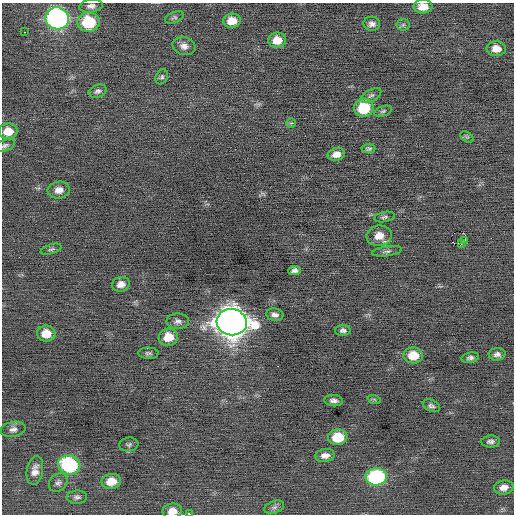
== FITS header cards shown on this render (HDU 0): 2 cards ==
NAXIS1  =                  512 / Axis length
NAXIS2  =                  512 / Axis length

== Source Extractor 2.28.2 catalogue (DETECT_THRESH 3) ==
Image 512 x 512 px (HDU 0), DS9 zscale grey, 1 PNG px = 1 image px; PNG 516 x 516 px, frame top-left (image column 1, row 512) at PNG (2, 3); each listed source drawn as its Kron ellipse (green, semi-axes under 4 px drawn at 4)
Background -0.0766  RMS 0.74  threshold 2.23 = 3 sigma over >= 5 px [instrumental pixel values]
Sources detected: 60; all 60 listed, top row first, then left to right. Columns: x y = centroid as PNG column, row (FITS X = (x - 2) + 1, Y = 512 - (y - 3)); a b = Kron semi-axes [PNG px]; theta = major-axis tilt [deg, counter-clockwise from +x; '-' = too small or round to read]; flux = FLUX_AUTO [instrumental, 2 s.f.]
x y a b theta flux
91 6 12 6 7 210
423 7 9 7 0 540
174 17 10 5 22 110
57 18 12 11 - 16000
232 21 9 7 6 610
89 22 11 9 -2 2400
372 24 8 7 - 210
403 25 6 6 - 110
24 32 2 2 - 290
277 40 9 7 8 610
184 46 12 9 -16 290
496 49 9 7 -1 470
162 77 8 6 63 110
98 91 9 6 19 150
371 95 11 6 28 160
364 108 10 9 - 2000
383 111 9 5 18 100
291 123 5 5 - 69
8 131 9 7 6 620
467 137 7 4 -32 76
5 145 10 5 21 140
368 149 7 4 2 110
336 154 9 6 13 350
59 190 11 8 6 380
384 217 10 5 11 120
379 236 13 10 9 590
465 240 3 2 - 57
461 244 3 3 - 420
51 249 11 5 17 120
387 251 15 5 8 160
295 270 6 4 8 160
121 284 9 7 12 360
275 315 9 6 -9 210
178 321 11 7 0 210
232 322 15 13 -8 82000
343 330 8 5 2 150
46 334 9 8 - 740
168 337 10 8 8 850
148 353 10 5 0 130
497 354 8 6 3 180
413 355 10 8 -2 950
470 358 9 5 10 150
374 399 7 4 -19 75
334 401 9 5 -6 200
431 406 9 5 -24 150
13 429 13 7 9 250
338 437 10 8 5 1300
491 441 9 6 3 170
129 445 9 7 6 130
325 455 10 6 6 310
69 465 11 9 -15 5000
35 470 14 8 79 380
376 477 11 8 6 6200
111 481 10 7 9 690
58 483 10 8 43 180
504 487 10 7 10 380
77 497 10 7 2 160
274 507 10 6 20 160
172 511 10 7 8 410
190 514 2 2 - 680
At the frame edge (FLAGS 8, measured only in part): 4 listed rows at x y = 423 7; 5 145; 172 511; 190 514